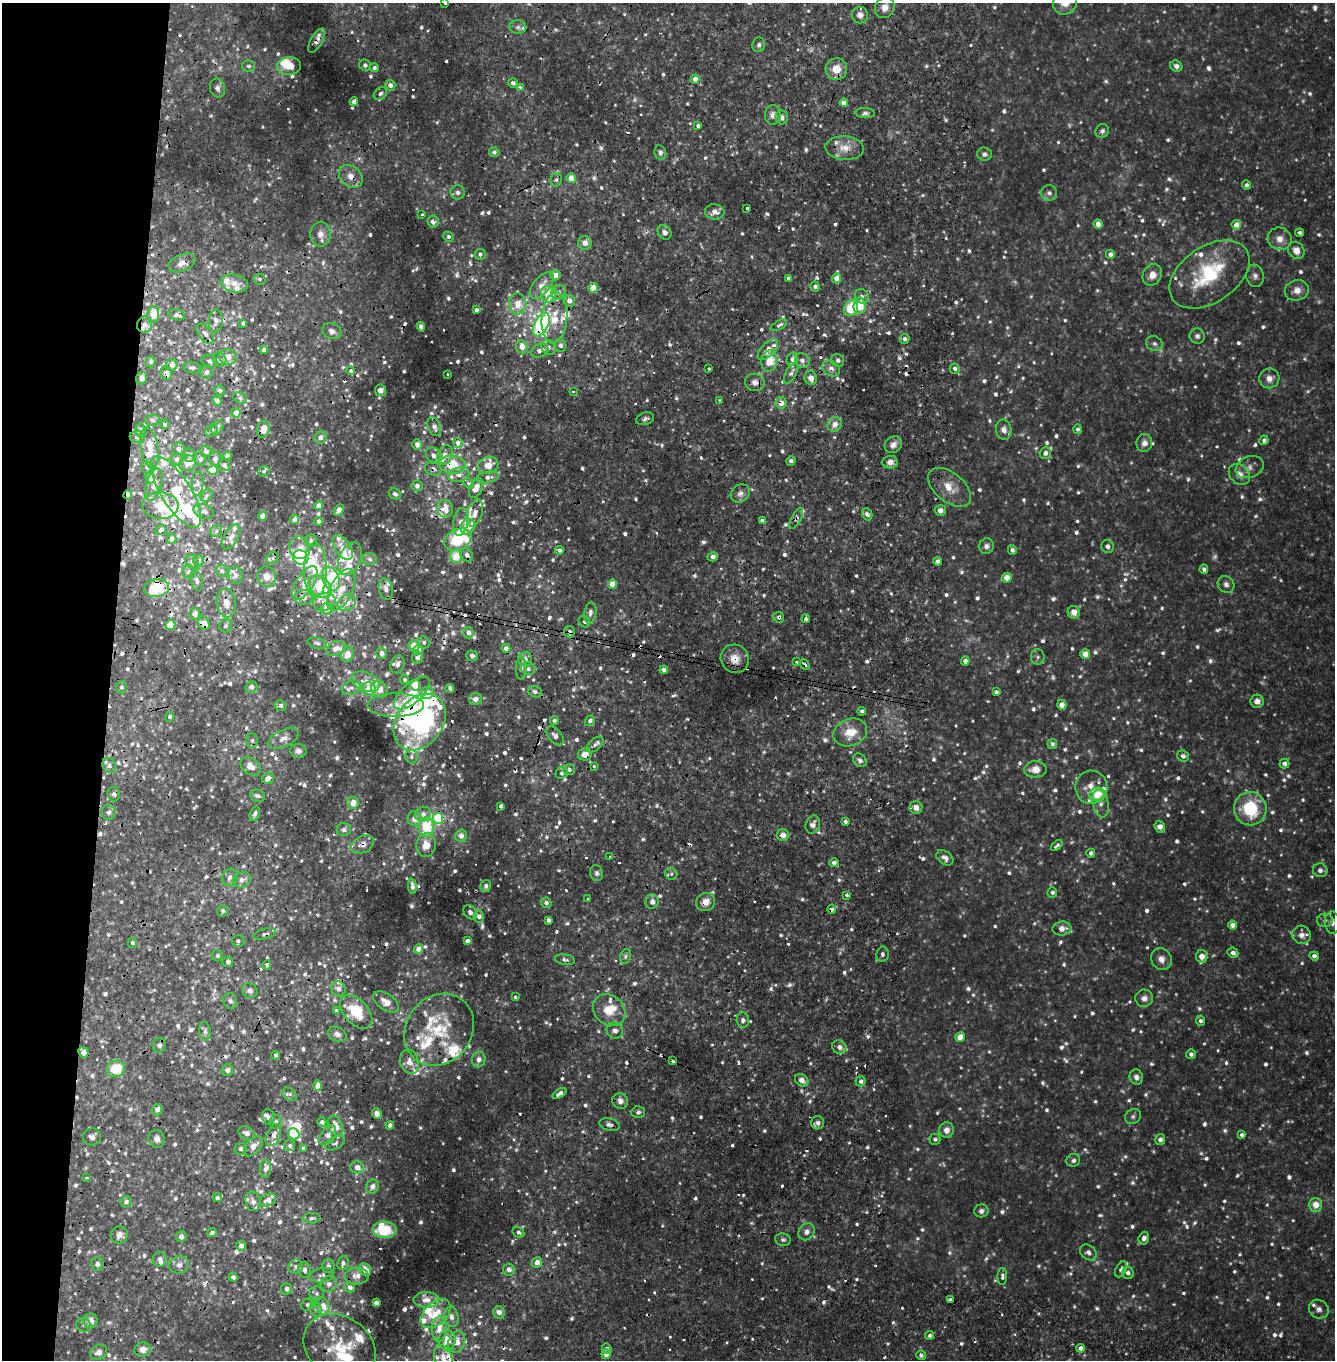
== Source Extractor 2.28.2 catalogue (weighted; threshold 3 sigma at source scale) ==
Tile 9 of 4 x 4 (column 1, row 3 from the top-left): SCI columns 239-1571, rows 1471-2828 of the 5693 x 5657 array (HDU 1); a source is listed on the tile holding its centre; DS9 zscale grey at full resolution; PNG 1337 x 1362 px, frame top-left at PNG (2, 3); each listed source drawn as its Kron ellipse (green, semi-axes under 4 px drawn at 4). Shown black and unused: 9% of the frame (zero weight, under 2 of 4 exposures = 1% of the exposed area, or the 3 px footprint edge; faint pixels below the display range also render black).
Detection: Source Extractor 2.28.2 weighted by HDU 2 'WHT'; one run over the whole footprint, this tile lists its part. Background 0.051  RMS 0.011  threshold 0.0512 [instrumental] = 3 sigma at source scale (4.5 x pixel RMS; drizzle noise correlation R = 1.50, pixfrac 1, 0.05/0.05 arcsec/px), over >= 5 px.
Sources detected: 1587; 97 too faint to see at this stretch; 7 inside a brighter object's white glare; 96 cosmic-ray / hot-pixel residue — neither listed nor drawn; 116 inside a brighter listed object's ellipse — not listed separately; of the other 1271, all 500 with FLUX_AUTO >= 2.89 (the completeness limit of this list) listed and drawn (771 fainter detections not listed), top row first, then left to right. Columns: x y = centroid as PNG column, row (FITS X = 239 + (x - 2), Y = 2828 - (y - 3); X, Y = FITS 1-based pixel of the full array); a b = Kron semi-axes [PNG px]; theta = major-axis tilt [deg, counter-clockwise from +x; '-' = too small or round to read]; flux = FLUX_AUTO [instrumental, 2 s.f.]
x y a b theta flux
445 3 3 3 - 3.2
1065 3 12 11 - 13
885 7 11 9 63 8.3
860 15 8 8 - 7.4
518 27 8 7 - 4.4
317 41 13 6 61 6.7
759 45 7 6 - 3.3
365 65 6 5 - 3.5
248 66 6 5 - 3.1
289 66 12 8 3 17
1176 66 6 5 - 3.7
374 68 4 4 - 3
836 69 11 10 - 17
695 79 4 4 - 7.9
513 83 5 5 - 4.5
390 85 5 5 - 6.2
217 88 9 7 -77 4.3
520 88 4 3 - 5.2
380 93 7 5 43 3.5
354 102 4 4 - 7.1
844 103 4 4 - 12
865 113 9 5 -4 3.5
773 115 10 8 88 5.6
782 117 7 6 - 4.4
698 126 3 3 - 3.3
1102 131 7 6 - 3.2
845 148 19 12 -4 16
494 152 5 4 - 2.9
660 153 7 6 - 3.6
984 154 7 6 - 3.6
351 176 13 10 -41 10
571 178 5 4 - 14
556 180 7 5 76 3.1
1246 185 4 4 - 3.6
458 192 7 7 - 3.6
1049 193 8 8 - 4.1
747 208 3 3 - 11
715 212 10 7 -5 6.9
422 214 3 3 - 4
433 222 6 5 - 5.1
1098 224 4 4 - 10
1236 225 5 4 - 9.3
664 232 7 6 - 4.2
1300 233 4 3 - 3.1
320 234 12 10 89 10
448 237 5 5 - 3
1280 239 12 11 - 10
585 243 7 7 - 7.5
1296 250 9 7 -53 11
480 254 5 5 - 3.8
1110 254 4 4 - 5.3
182 263 14 8 22 7.6
1209 274 44 28 34 83
555 275 5 5 - 10
1152 275 11 9 59 11
1255 276 11 8 -81 5.3
788 278 3 3 - 3.2
837 278 5 4 - 11
260 279 6 5 - 3.1
234 283 14 9 -9 13
542 285 16 8 51 14
815 287 5 4 - 3.9
593 288 4 4 - 19
1297 290 12 10 15 9.2
559 292 7 6 - 4.8
549 294 8 7 - 33
862 296 7 6 - 3.6
569 301 6 5 - 7.6
518 304 10 8 -87 15
860 306 8 6 89 28
851 308 8 6 66 41
476 310 4 3 - 3.2
153 315 8 6 83 17
177 315 8 5 -13 3.9
554 318 25 12 85 32
216 321 11 7 85 5.9
243 323 4 4 - 3.1
145 325 8 7 - 7.7
541 325 13 7 61 170
779 325 9 4 30 4
421 327 5 4 - 3.5
332 331 10 7 -23 5.3
205 334 11 6 -53 5.8
1197 336 8 7 - 3.7
905 339 5 4 - 3.5
1154 344 8 7 - 3.7
561 345 6 5 - 3.9
522 347 6 6 - 13
548 347 8 7 - 4.5
264 350 4 4 - 6.9
768 350 13 6 45 11
540 351 9 6 24 6.7
228 357 9 7 -13 11
792 359 7 5 62 4.3
220 360 7 6 - 4
838 360 7 6 - 3.2
210 361 8 6 -26 3.7
769 361 11 7 80 24
802 361 8 7 - 4.9
151 362 5 4 - 3.2
172 365 6 5 - 8.7
192 368 9 5 -5 3.2
709 368 3 3 - 4.7
831 368 9 7 -33 6.2
955 369 5 5 - 3.9
351 370 4 4 - 5.2
206 372 6 6 - 5.1
166 373 7 5 -74 8.9
791 373 11 5 61 3.9
447 374 3 3 - 4.4
142 378 6 5 - 5.3
811 378 7 6 - 8.8
1269 378 10 10 - 8.8
755 382 10 8 -17 6.6
220 390 5 5 - 3.3
380 390 6 5 - 6.3
574 391 3 3 - 5.6
240 398 7 5 -24 2.9
719 400 3 3 - 3.4
217 401 5 4 - 3.3
781 403 6 5 - 9.2
236 413 4 4 - 15
645 419 9 6 18 3.6
152 420 7 5 0 3.1
165 424 4 4 - 4
835 424 7 7 - 9.2
217 427 8 5 59 3.6
434 427 10 6 -69 6.6
263 429 8 6 79 14
1078 429 5 4 - 3.1
141 430 7 5 -77 3.8
1004 430 10 7 -81 6.5
211 431 7 5 44 3.3
137 437 8 6 -6 3.7
320 438 6 5 - 7.5
1264 440 5 4 - 3.1
458 443 5 4 - 24
1144 443 9 8 - 6.3
417 444 5 5 - 6.4
893 445 9 8 - 6.1
150 448 20 8 -80 16
178 449 6 6 - 5
206 451 6 5 - 4.3
1045 453 6 5 - 4.1
189 455 7 5 -71 3.8
445 455 10 7 69 10
227 456 4 3 - 3
434 456 9 7 -53 6.8
177 459 6 6 - 5.5
200 459 6 6 - 5
215 459 7 6 - 4.6
791 461 5 4 - 4.2
890 462 8 6 3 7.7
188 463 9 7 37 15
224 465 6 6 - 4.1
453 465 13 9 -7 33
488 465 10 8 19 14
147 467 6 5 - 2.9
1250 467 14 10 23 7.3
433 469 8 6 -18 4.2
213 470 5 4 - 20
264 471 5 5 - 2.9
1239 474 12 9 -42 8.7
459 475 10 7 13 7
488 477 11 5 9 6.3
150 478 5 5 - 12
198 483 12 5 88 4.8
469 483 5 4 - 5.2
154 485 16 7 74 11
417 486 5 5 - 5.2
949 487 25 14 -40 21
476 488 10 6 64 12
176 492 41 15 -58 70
740 493 10 8 36 5.6
395 494 6 5 - 4
128 495 4 3 - 8.9
207 495 7 5 51 3.7
160 506 18 13 -2 35
319 506 4 4 - 12
445 509 9 7 -83 13
339 510 6 4 61 6.9
940 510 5 5 - 5.4
204 511 10 7 -20 5.3
475 513 14 7 72 8.1
867 514 6 5 - 4.6
263 516 4 4 - 20
796 518 12 5 62 3.8
295 520 5 4 - 6.1
318 521 4 4 - 3.8
762 521 4 4 - 4
461 522 14 7 78 11
468 527 8 6 62 26
161 530 6 5 - 5
216 531 6 5 - 3
231 537 14 7 60 6.6
172 539 5 4 - 5.5
458 540 14 10 28 60
311 541 6 6 - 3.4
987 546 8 7 - 4.2
1107 546 6 6 - 4.3
300 548 11 10 - 11
343 548 14 7 -54 14
559 550 4 4 - 3.1
1012 550 5 4 - 3.6
467 555 7 5 -55 4.6
456 556 7 6 - 25
301 557 8 7 - 92
713 557 5 4 - 5.4
273 558 6 5 - 2.9
350 559 17 10 65 21
369 559 7 6 - 4.1
199 561 5 5 - 3
938 561 4 4 - 5.3
192 562 7 6 - 4
1204 569 5 4 - 3.2
315 570 27 11 -89 39
222 571 6 5 - 3.4
188 572 6 6 - 3.7
236 575 9 7 -75 5.5
267 577 10 9 - 9
1007 578 5 5 - 17
331 579 12 8 -70 35
197 580 10 5 -75 4.2
305 583 19 9 59 16
612 584 4 4 - 22
1226 584 9 7 -45 4.7
320 587 13 9 -43 55
157 588 12 9 10 51
386 589 11 6 -79 6.3
341 590 23 11 63 24
304 597 9 7 8 8
324 602 11 9 14 8.5
226 603 14 9 -83 11
347 603 9 7 38 13
326 609 5 5 - 12
1074 612 6 6 - 9.4
590 613 10 6 80 4.6
195 614 6 5 - 8.6
779 617 5 5 - 3.4
806 619 4 3 - 7.4
584 622 6 5 - 3
204 623 7 5 -57 15
171 625 5 4 - 29
226 626 6 6 - 3.1
569 632 6 5 - 4
468 633 5 5 - 5.7
317 643 9 5 -16 3.3
424 643 6 5 - 3.4
414 646 5 5 - 17
336 648 10 7 25 9
506 648 4 4 - 5.8
418 650 5 5 - 15
381 653 5 5 - 7.1
347 654 8 6 67 14
1085 654 5 5 - 17
472 656 6 5 - 4.3
1038 657 8 7 - 2.9
417 658 6 5 - 5.5
525 659 7 7 - 5.8
735 659 14 13 - 13
796 661 3 3 - 4.1
965 661 5 4 - 5.1
398 664 9 6 67 5.8
805 664 6 4 -47 4.1
521 668 11 5 -89 6.2
528 669 7 6 - 4.8
664 670 4 4 - 5.6
404 680 4 4 - 3
365 682 15 9 -23 13
415 685 5 5 - 37
121 687 6 5 - 3.3
251 687 6 5 - 4.2
351 688 10 7 24 5.3
450 688 4 3 - 3.2
369 689 7 6 - 22
380 689 9 7 -47 15
535 692 7 5 -21 3.5
996 692 4 4 - 3
412 693 22 10 41 23
427 693 6 6 - 11
475 699 6 6 - 5.7
1257 701 6 6 - 6.7
281 705 6 5 - 3.6
396 705 28 11 1 26
1062 705 5 4 - 9.7
862 711 4 4 - 3.1
170 717 5 4 - 3.2
554 721 4 4 - 3.1
590 721 5 5 - 5.2
420 722 31 23 53 190
850 732 17 13 23 21
555 736 11 6 -49 6.9
283 738 16 8 25 8.8
252 740 7 5 -90 3.5
1052 744 5 5 - 3.2
595 745 10 5 41 4
298 751 8 7 - 4.7
585 754 6 6 - 12
1183 756 6 5 - 4
411 757 7 6 - 3.1
860 760 8 6 -42 4
1284 763 5 5 - 4.7
109 765 8 6 -61 4.1
251 766 11 7 -37 12
594 766 3 3 - 23
1035 769 11 8 3 12
569 770 6 5 - 3.7
562 773 6 5 - 3.7
268 778 6 5 - 11
1091 787 16 16 - 17
114 794 7 6 - 3.3
1097 794 8 6 18 20
258 796 8 6 -19 4.3
353 803 6 6 - 12
1101 803 14 8 -79 7.5
501 806 4 3 - 3.1
916 807 7 6 - 6.3
1250 809 16 16 - 61
109 812 7 6 - 3.9
255 814 7 5 72 3.3
423 814 8 7 - 7.6
438 818 5 5 - 52
415 819 7 7 - 9.3
845 821 4 3 - 3.1
813 825 9 7 69 6.2
426 827 10 7 85 43
1160 827 6 5 - 5.5
344 830 7 6 - 3.4
783 835 6 6 - 7.9
461 836 6 6 - 7.8
363 844 12 8 28 7.1
426 845 12 9 83 15
1057 845 7 4 41 3
1091 853 4 4 - 4
610 856 3 3 - 3.1
945 858 9 6 -37 6.1
834 863 5 4 - 4.3
1320 870 7 7 - 4.7
597 873 8 6 -77 3.6
671 874 6 5 - 3.1
230 877 9 7 65 6.2
242 880 9 7 28 7.3
412 886 7 4 -85 5
486 886 6 5 - 3.6
1052 892 5 5 - 3.2
847 895 4 3 - 4.3
587 899 3 2 - 3.4
652 902 7 6 - 5.5
706 902 10 9 - 9.4
546 903 5 5 - 3.9
832 909 4 4 - 4.8
223 911 6 5 - 3.5
470 912 8 6 -48 3.6
479 917 6 5 - 5.7
548 920 4 3 - 5.1
1325 920 8 7 - 3.6
1332 922 11 7 -85 6.2
1233 925 4 4 - 7.9
1062 928 9 7 6 7.9
265 934 11 5 15 4
1301 935 9 9 - 7.4
238 941 6 5 - 3.2
467 941 4 4 - 4
132 943 5 4 - 3.4
419 949 5 4 - 12
1233 953 5 5 - 5.4
882 954 7 6 - 3.1
217 956 6 5 - 3.5
626 956 7 5 74 3
1202 956 6 5 - 8
1314 956 5 4 - 4.6
1161 959 11 10 - 7.4
565 960 10 5 -8 4.1
228 962 5 5 - 3.7
267 965 4 4 - 3.2
338 989 8 7 - 6.1
250 991 8 7 - 4.6
515 997 3 3 - 12
1144 998 9 8 - 5.6
230 1001 8 6 -70 4.1
386 1002 14 8 -35 11
336 1010 3 3 - 3.8
609 1010 18 14 -42 21
356 1012 20 12 -48 42
743 1020 8 6 -87 3.6
1200 1021 5 4 - 2.9
439 1030 38 33 51 72
205 1031 9 6 -81 3.7
615 1031 8 7 - 5.5
337 1034 9 7 -25 5.3
960 1037 5 4 - 16
159 1045 7 6 - 3.5
839 1047 7 6 - 5.6
83 1052 5 4 - 9.8
1191 1054 5 5 - 3.6
276 1055 4 4 - 3.5
479 1059 8 7 - 6.4
673 1061 3 3 - 3.3
409 1062 12 9 -74 9.5
116 1069 9 8 - 35
227 1070 6 6 - 4.3
1136 1077 8 6 -66 4.6
802 1080 7 5 -37 6.9
861 1081 5 5 - 4.1
318 1086 5 4 - 11
560 1093 8 4 34 5.3
290 1094 8 5 -40 3.3
620 1101 8 7 - 6.3
157 1110 6 5 - 7
638 1112 6 6 - 3
377 1114 5 5 - 4.9
1133 1116 8 7 - 3
268 1117 8 6 -81 3.9
276 1122 7 6 - 3.8
322 1122 5 4 - 3.4
818 1123 6 6 - 4.6
390 1125 4 4 - 4.1
609 1125 10 6 -14 4.4
335 1126 11 7 -66 12
946 1130 8 7 - 7.8
247 1133 8 6 -31 5.6
294 1134 6 5 - 57
274 1135 11 6 69 6.2
328 1135 11 7 57 8.9
1242 1135 4 4 - 3.1
92 1137 9 8 - 5.3
157 1139 9 8 - 6.5
935 1139 5 5 - 3.5
1160 1140 5 5 - 4.5
335 1143 10 6 28 3.4
253 1146 12 7 51 9.2
290 1146 5 5 - 3.1
303 1148 4 4 - 3
241 1149 6 5 - 3.7
1073 1160 7 6 - 3.5
357 1167 7 6 - 9
265 1169 9 5 89 5.4
87 1177 3 3 - 3.8
372 1187 7 6 - 6.5
217 1198 4 4 - 3
268 1200 8 6 25 10
253 1201 10 7 -75 5
126 1202 6 5 - 3.9
1316 1205 7 6 - 13
981 1211 7 6 - 3.9
311 1218 9 5 2 3.2
385 1230 12 8 -3 36
518 1232 6 5 - 3
807 1232 9 7 56 5.3
212 1233 5 4 - 4.1
119 1235 9 8 - 7.1
181 1237 5 5 - 4.1
1144 1238 6 5 - 4.2
783 1240 8 6 -9 3
241 1246 5 5 - 7.6
1088 1252 9 7 -38 4.8
160 1259 7 7 - 4.6
537 1262 5 5 - 10
343 1263 7 5 80 3.8
97 1264 7 6 - 3.7
179 1265 10 8 17 6.1
328 1266 7 6 - 3.8
296 1267 7 7 - 5
509 1269 6 6 - 6.3
1121 1269 8 5 65 3.2
304 1270 8 6 -76 6
365 1270 7 5 -57 5.8
1128 1273 6 5 - 4.3
322 1275 12 7 10 5.2
357 1276 12 8 2 8.3
1002 1276 8 5 87 3.2
233 1277 4 4 - 3.8
329 1284 8 8 - 5.8
350 1287 5 5 - 5.1
286 1289 5 5 - 5.5
316 1293 7 7 - 3.5
426 1300 13 7 -1 7.5
950 1300 4 4 - 4.3
376 1303 4 4 - 5.3
307 1305 6 5 - 3.1
323 1306 9 7 -70 14
316 1309 7 6 - 3.7
1319 1309 10 9 - 5.5
499 1312 6 6 - 7.7
436 1314 17 11 43 20
451 1317 10 7 -77 4.6
90 1321 7 7 - 9.2
84 1325 7 6 - 3
439 1329 12 7 90 14
929 1335 4 4 - 3.3
447 1340 10 8 -88 13
457 1342 11 8 69 11
339 1347 38 30 -35 57
1081 1348 4 4 - 6.6
143 1349 8 7 - 7.9
607 1349 5 4 - 3.4
99 1352 9 7 30 6.5
606 1354 5 4 - 9.6
921 1355 5 4 - 3.3
443 1358 13 9 -73 11
Overlapping masked pixels (flux is a lower limit): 58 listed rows (the first 20) at x y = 317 41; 845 148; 351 176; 433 222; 182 263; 593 288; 518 304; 177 315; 541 325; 769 361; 831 368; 166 373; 781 403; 645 419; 165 424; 263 429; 320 438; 458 443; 188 463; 453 465
Isophote crosses this tile's border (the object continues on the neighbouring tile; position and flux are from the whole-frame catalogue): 5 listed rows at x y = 445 3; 1065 3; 1332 922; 339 1347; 443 1358